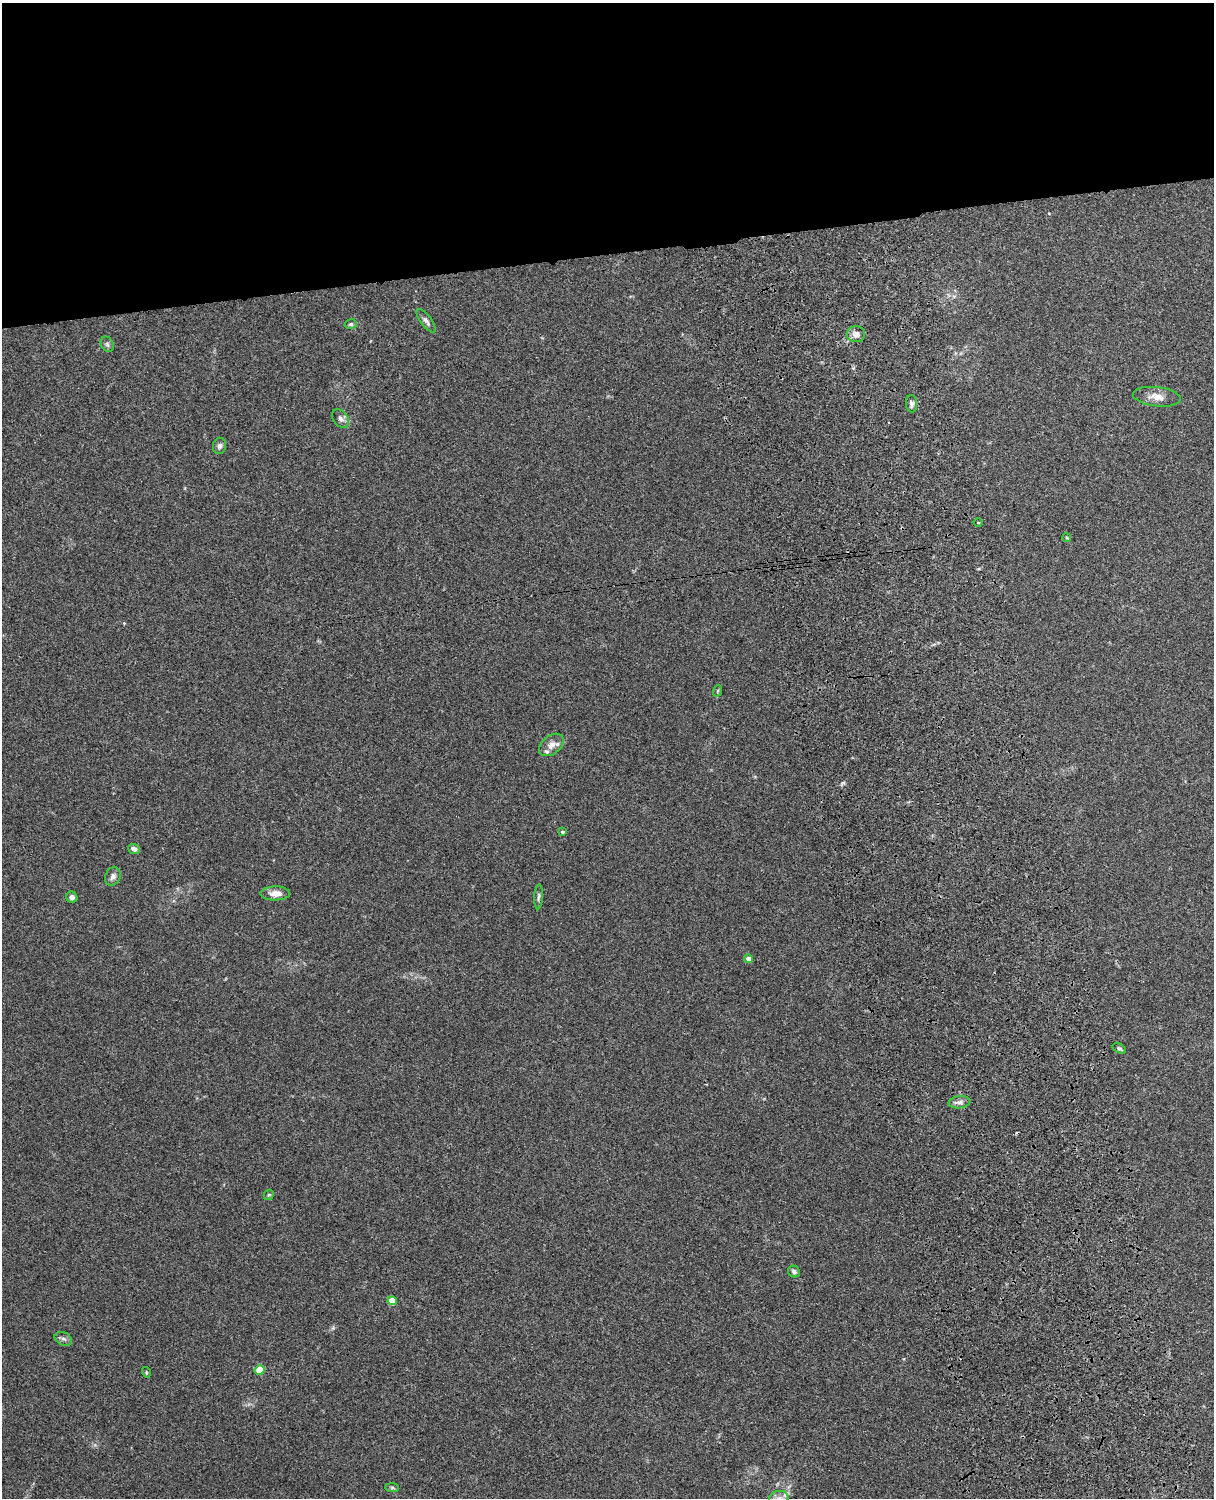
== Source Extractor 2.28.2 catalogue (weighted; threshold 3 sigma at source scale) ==
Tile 2 of 4 x 3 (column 2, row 1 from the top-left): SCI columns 1332-2543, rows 3157-4652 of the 5089 x 4928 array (HDU 1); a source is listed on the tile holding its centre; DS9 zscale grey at full resolution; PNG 1216 x 1500 px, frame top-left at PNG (2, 3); each listed source drawn as its Kron ellipse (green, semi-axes under 4 px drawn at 4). Shown black and unused: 17% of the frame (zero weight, under 3 of 4 exposures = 6% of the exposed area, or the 3 px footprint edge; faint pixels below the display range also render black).
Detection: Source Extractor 2.28.2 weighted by HDU 2 'WHT'; one run over the whole footprint, this tile lists its part. Background 0.134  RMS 0.0069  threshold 0.0312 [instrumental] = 3 sigma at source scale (4.5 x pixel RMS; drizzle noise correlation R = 1.50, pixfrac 1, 0.05/0.05 arcsec/px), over >= 5 px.
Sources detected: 31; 2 inside a brighter listed object's ellipse — not listed separately; the other 29 listed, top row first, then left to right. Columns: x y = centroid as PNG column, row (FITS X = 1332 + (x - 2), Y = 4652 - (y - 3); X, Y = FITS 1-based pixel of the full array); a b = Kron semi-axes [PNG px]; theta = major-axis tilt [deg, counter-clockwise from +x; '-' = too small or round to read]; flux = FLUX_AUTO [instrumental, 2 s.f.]
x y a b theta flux
426 321 14 5 -53 2.5
351 324 6 4 13 1
856 334 9 8 - 4.8
107 344 8 6 -63 1.5
1157 397 24 9 -6 7.5
912 404 9 5 -86 1.8
341 419 10 7 -50 2.7
219 446 8 6 79 2
978 522 4 3 - 0.67
1067 538 4 3 - 0.64
717 691 6 3 70 0.76
551 745 14 9 39 5
562 832 4 3 - 1.2
134 849 6 5 - 3.1
113 876 9 7 65 2.8
275 893 15 7 2 5.9
72 897 5 5 - 2.4
538 897 12 3 87 1.5
748 959 4 4 - 4.3
1119 1048 7 4 -27 1.2
959 1102 11 6 8 2.8
269 1195 5 4 - 0.94
794 1272 6 5 - 1.9
392 1301 4 4 - 12
63 1339 9 6 -25 2.1
260 1370 5 4 - 19
146 1372 5 3 - 0.66
392 1488 7 4 -1 1
779 1498 10 7 12 3.2
Isophote crosses this tile's border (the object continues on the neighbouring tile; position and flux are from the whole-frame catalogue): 1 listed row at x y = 779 1498